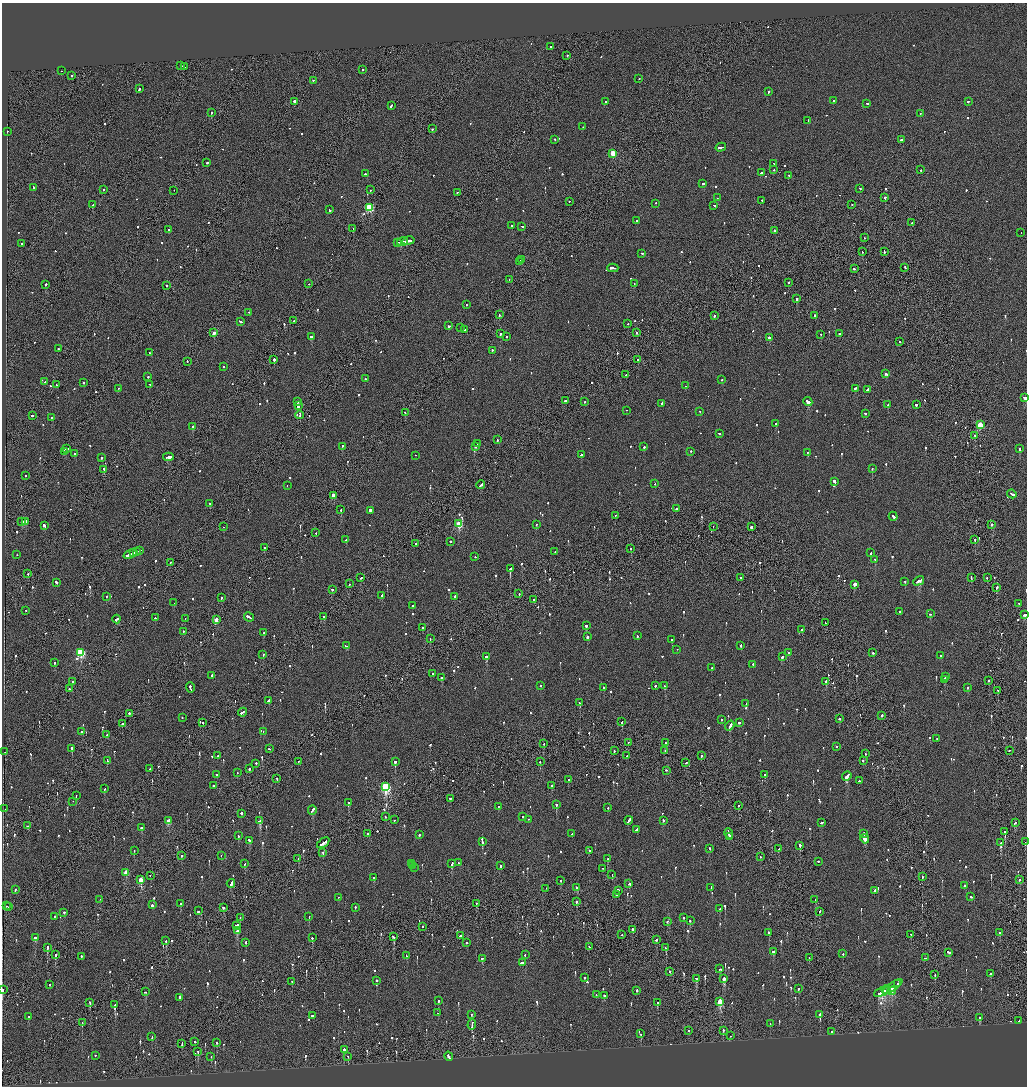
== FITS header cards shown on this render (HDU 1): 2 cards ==
NAXIS1  =                 2050
NAXIS2  =                 2168

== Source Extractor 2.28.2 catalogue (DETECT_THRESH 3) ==
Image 2050 x 2168 px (HDU 1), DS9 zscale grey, zoomed out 1/2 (1 PNG px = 2 x 2 image px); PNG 1029 x 1088 px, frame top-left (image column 2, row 2168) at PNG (2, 3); each listed source drawn as its Kron ellipse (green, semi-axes under 4 px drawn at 4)
Background -0.105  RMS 0.068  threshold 0.203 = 3 sigma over >= 5 px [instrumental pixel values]
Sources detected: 1160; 40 cannot appear on this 1/2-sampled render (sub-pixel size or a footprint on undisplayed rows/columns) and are neither listed nor drawn; of the other 1120, the 500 brightest by FLUX_AUTO listed and drawn (620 fainter detections omitted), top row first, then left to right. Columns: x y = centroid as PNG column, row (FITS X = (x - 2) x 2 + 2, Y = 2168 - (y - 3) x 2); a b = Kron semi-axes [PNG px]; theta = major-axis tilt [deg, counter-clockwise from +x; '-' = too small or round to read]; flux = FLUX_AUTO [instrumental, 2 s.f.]
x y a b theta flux
550 47 2 2 - 180
567 56 2 1 - 250
181 66 2 2 - 370
184 67 2 2 - 130
363 70 2 2 - 140
61 71 2 1 - 150
72 76 2 2 - 610
639 79 2 2 - 89
313 81 2 2 - 110
139 89 2 2 - 260
769 92 2 2 - 140
833 101 2 1 - 130
295 102 2 2 - 980
605 102 2 2 - 100
968 102 2 2 - 270
867 104 2 2 - 260
391 106 3 2 - 240
211 113 2 2 - 200
920 114 2 1 - 180
808 121 2 2 - 400
583 127 2 1 - 160
432 129 2 2 - 140
8 132 2 2 - 110
555 140 2 2 - 100
901 140 2 2 - 540
721 148 5 2 - 340
613 154 3 3 - 420
207 163 2 2 - 180
774 164 2 2 - 140
774 170 2 2 - 140
921 170 2 1 - 290
761 173 2 2 - 180
365 174 2 2 - 180
789 176 3 2 - 130
703 184 2 2 - 310
34 188 4 2 - 220
860 189 2 2 - 130
103 190 2 2 - 89
370 190 2 1 - 84
174 191 2 1 - 240
457 193 2 2 - 84
717 198 2 2 - 120
885 198 2 2 - 240
762 201 2 2 - 90
569 202 2 2 - 90
655 204 2 1 - 280
92 205 2 2 - 92
852 205 2 2 - 90
714 206 3 2 - 460
370 208 3 3 - 920
330 210 2 2 - 470
636 221 2 2 - 120
912 223 2 2 - 120
511 226 2 2 - 360
522 227 3 1 - 240
353 229 2 1 - 91
168 230 2 2 - 390
774 231 2 2 - 200
1021 233 2 2 - 320
864 238 2 2 - 91
408 241 6 2 12 410
402 242 5 2 - 470
397 243 4 1 - 270
21 244 2 2 - 140
862 252 2 2 - 180
884 252 3 1 - 160
642 254 2 2 - 150
522 260 2 2 - 270
520 262 4 2 - 400
905 267 2 2 - 110
613 268 5 2 - 410
854 269 3 2 - 170
509 280 2 1 - 200
788 283 2 1 - 150
308 284 2 2 - 95
634 284 2 2 - 620
45 285 2 2 - 290
166 286 2 2 - 170
797 299 2 2 - 430
466 305 2 1 - 88
249 313 2 1 - 90
499 315 2 1 - 120
714 316 2 2 - 170
815 316 2 2 - 130
294 321 2 1 - 88
240 322 3 2 - 360
628 324 2 2 - 130
448 326 3 2 - 160
460 328 2 2 - 84
465 330 2 2 - 94
214 333 3 2 - 120
637 333 2 1 - 110
500 334 2 2 - 300
840 334 2 2 - 170
821 335 2 1 - 86
311 337 2 2 - 1300
507 337 2 2 - 130
770 338 3 2 - 750
899 342 2 1 - 260
58 349 2 2 - 110
492 351 2 2 - 100
149 353 2 2 - 220
274 360 2 2 - 1100
638 360 2 2 - 110
187 362 2 1 - 300
223 367 2 2 - 100
886 374 2 2 - 440
626 375 2 2 - 120
148 377 2 2 - 200
365 379 2 2 - 95
722 380 2 2 - 110
45 382 2 2 - 140
83 383 2 2 - 92
57 385 2 2 - 90
150 385 2 2 - 150
686 386 2 2 - 94
118 389 2 1 - 140
855 389 4 2 - 270
867 390 4 2 - 300
1025 398 3 2 - 650
565 401 2 2 - 310
297 402 2 2 - 230
584 402 2 2 - 87
808 402 4 2 - 1800
662 404 2 2 - 100
888 405 2 2 - 94
916 405 2 2 - 340
299 406 4 2 - 240
627 411 2 1 - 350
700 412 2 1 - 150
405 413 2 2 - 94
865 414 2 2 - 130
300 415 4 1 - 300
32 416 2 2 - 470
51 418 2 2 - 84
776 424 2 2 - 87
980 425 3 3 - 620
193 427 2 2 - 350
719 434 2 2 - 160
975 436 2 2 - 110
497 440 2 2 - 160
478 444 2 2 - 120
342 447 2 2 - 150
475 447 2 2 - 340
644 447 2 2 - 130
66 449 4 2 - 270
1020 449 2 2 - 240
64 452 2 2 - 200
691 452 2 2 - 87
808 453 2 1 - 110
74 454 2 2 - 150
581 455 2 2 - 84
415 456 2 1 - 96
168 457 5 2 - 4800
102 458 2 2 - 220
872 469 2 2 - 310
104 470 3 1 - 270
25 476 2 2 - 86
834 482 4 2 - 740
655 484 2 1 - 110
481 485 4 2 - 220
287 486 2 2 - 88
1012 494 5 2 - 500
333 496 3 2 - 200
210 504 2 2 - 280
676 509 2 2 - 360
341 510 2 2 - 390
370 511 2 2 - 1100
615 516 2 1 - 83
893 517 4 2 - 370
22 522 2 2 - 190
25 522 4 2 - 310
459 524 3 3 - 570
536 525 2 2 - 130
992 525 2 2 - 240
44 526 3 2 - 1400
224 527 2 2 - 120
713 527 2 1 - 110
751 527 2 2 - 460
316 533 2 2 - 86
346 540 2 2 - 160
975 540 2 2 - 120
450 542 2 2 - 190
415 544 2 2 - 100
264 548 2 2 - 420
631 549 2 1 - 110
139 551 4 1 - 340
136 552 2 2 - 210
555 552 2 2 - 96
134 553 3 2 - 200
871 553 3 2 - 160
17 555 2 2 - 94
130 555 7 2 21 690
475 557 2 2 - 88
875 560 3 2 - 220
170 563 3 2 - 120
510 569 2 2 - 1300
28 574 2 1 - 200
361 578 2 2 - 120
740 578 2 2 - 93
971 578 3 2 - 120
987 578 2 2 - 210
919 581 6 2 29 400
905 582 2 2 - 100
56 583 3 2 - 340
349 584 2 2 - 96
854 585 2 2 - 6600
997 588 2 2 - 430
332 590 3 2 - 180
519 594 2 2 - 91
382 596 3 2 - 640
106 597 2 2 - 89
454 597 3 2 - 160
221 598 3 2 - 120
534 600 2 1 - 100
174 603 2 1 - 130
1019 604 2 2 - 85
412 606 2 2 - 310
26 611 2 2 - 95
900 612 2 2 - 170
930 614 2 2 - 270
1024 615 3 2 - 260
249 617 5 2 - 430
323 617 3 1 - 530
155 618 2 2 - 150
116 619 4 2 - 440
185 619 2 2 - 140
216 620 3 2 - 190
825 623 2 1 - 110
586 626 2 2 - 760
422 628 2 2 - 270
802 630 3 2 - 120
183 632 2 2 - 130
264 633 2 2 - 280
637 636 2 2 - 110
587 637 2 2 - 740
430 639 2 1 - 390
672 640 2 2 - 90
346 646 4 2 - 210
741 646 2 2 - 170
677 650 2 1 - 160
81 653 3 3 - 1200
789 653 2 2 - 120
873 653 2 2 - 130
263 655 2 2 - 110
941 656 2 1 - 250
486 657 3 2 - 830
782 657 3 2 - 200
54 663 2 2 - 110
753 665 2 2 - 160
712 668 3 2 - 120
433 674 2 2 - 120
212 676 3 2 - 220
945 677 3 1 - 200
441 678 2 2 - 590
945 680 3 2 - 190
989 681 2 2 - 260
72 682 2 2 - 520
826 682 2 2 - 450
540 686 2 2 - 110
655 686 2 2 - 390
665 686 2 2 - 110
190 688 5 2 - 480
603 688 2 2 - 140
968 688 2 2 - 100
69 689 2 1 - 100
998 691 2 2 - 87
269 701 4 2 - 240
579 703 3 2 - 200
746 704 2 2 - 110
243 713 5 2 - 420
129 714 2 2 - 570
882 716 2 2 - 440
182 718 2 2 - 140
839 719 2 2 - 160
721 720 2 2 - 190
622 722 2 2 - 95
203 723 2 2 - 230
739 723 2 2 - 90
122 724 2 2 - 120
730 726 5 2 - 420
82 732 3 2 - 200
263 732 2 1 - 88
107 735 2 1 - 160
937 739 2 2 - 99
628 743 2 1 - 86
666 743 3 2 - 190
544 744 2 1 - 100
837 747 2 2 - 200
72 749 2 2 - 380
269 749 2 2 - 100
614 751 2 1 - 180
665 751 2 2 - 110
1009 751 2 2 - 98
5 752 2 2 - 85
865 754 2 2 - 120
217 756 2 2 - 110
627 756 2 1 - 120
701 756 3 2 - 140
107 761 4 2 - 170
863 761 2 2 - 100
298 762 2 2 - 84
395 762 2 2 - 700
540 762 2 2 - 170
256 763 2 2 - 130
686 763 2 1 - 290
150 769 2 2 - 220
249 769 2 2 - 140
666 771 2 2 - 130
237 773 2 2 - 120
217 775 2 2 - 84
765 775 2 2 - 310
847 777 5 2 - 660
277 779 3 2 - 110
568 780 2 1 - 110
859 781 2 2 - 150
213 786 2 2 - 260
552 786 2 2 - 710
386 787 4 3 - 1700
105 789 2 2 - 88
76 796 3 2 - 150
450 799 2 2 - 180
73 802 2 1 - 190
348 803 2 2 - 470
556 805 2 2 - 300
738 806 2 2 - 84
498 807 2 2 - 150
607 808 2 2 - 85
5 809 2 2 - 130
312 810 5 2 - 300
241 814 2 2 - 710
385 817 2 1 - 94
522 817 2 2 - 120
394 820 2 2 - 95
528 820 2 1 - 120
168 821 3 2 - 320
260 821 4 2 - 750
629 821 4 2 - 490
663 821 3 2 - 160
821 823 3 2 - 130
1015 823 3 2 - 140
28 826 3 2 - 260
142 828 3 2 - 110
637 830 4 2 - 340
1005 832 3 2 - 130
367 834 2 1 - 200
572 834 2 2 - 110
729 834 5 2 - 360
864 834 3 2 - 250
419 835 2 2 - 97
238 836 2 2 - 150
730 837 2 2 - 160
865 839 5 2 - 920
249 841 4 2 - 230
482 842 4 2 - 330
1025 842 2 1 - 240
323 843 7 2 36 530
1001 843 2 1 - 240
800 846 2 2 - 440
710 849 2 2 - 99
778 849 2 1 - 110
134 851 2 2 - 84
590 851 2 1 - 90
323 853 2 2 - 89
181 856 2 2 - 340
221 856 2 1 - 110
760 857 2 1 - 140
298 859 2 1 - 90
607 859 2 2 - 120
818 862 2 1 - 230
459 863 3 2 - 200
244 864 2 2 - 100
411 864 2 2 - 210
452 864 3 2 - 360
413 866 2 1 - 83
501 866 2 2 - 180
414 868 2 1 - 100
603 869 2 2 - 84
126 873 3 2 - 290
612 875 2 2 - 380
150 876 2 2 - 88
922 877 3 2 - 88
374 878 2 2 - 99
141 880 4 2 - 380
1019 880 2 2 - 140
560 881 2 2 - 140
231 884 4 2 - 450
629 884 3 2 - 110
964 886 2 2 - 220
577 888 2 2 - 500
711 888 2 2 - 91
546 889 2 2 - 100
15 890 2 2 - 170
618 891 3 2 - 210
874 891 2 2 - 190
616 895 3 2 - 110
971 897 2 2 - 150
338 898 2 2 - 130
100 900 2 1 - 110
815 900 3 2 - 180
576 902 2 2 - 310
180 904 2 2 - 140
476 904 2 2 - 150
152 905 2 2 - 540
6 906 2 1 - 450
8 907 2 2 - 100
223 908 3 2 - 310
355 908 2 2 - 110
720 909 2 2 - 86
198 911 3 2 - 130
819 912 2 2 - 160
64 913 2 2 - 130
55 917 2 2 - 100
309 917 2 2 - 230
240 918 2 1 - 270
683 918 2 2 - 100
690 921 2 2 - 130
667 922 2 2 - 84
236 926 4 2 - 430
423 927 2 1 - 90
632 930 2 2 - 550
237 931 3 2 - 170
769 933 4 2 - 160
1000 933 2 2 - 190
622 935 2 1 - 320
911 935 2 1 - 180
460 936 3 2 - 140
393 937 3 2 - 290
35 938 3 2 - 160
312 938 2 2 - 370
656 940 3 2 - 130
166 941 2 2 - 200
246 943 2 2 - 160
466 943 2 2 - 100
589 947 2 2 - 150
47 948 2 2 - 920
666 948 2 2 - 120
773 952 3 2 - 270
949 953 3 2 - 160
843 954 2 2 - 400
55 955 2 2 - 380
525 955 2 2 - 99
406 956 3 2 - 88
81 957 2 2 - 320
809 958 2 2 - 87
925 958 2 2 - 220
482 959 3 2 - 99
522 963 3 2 - 2800
720 969 3 2 - 270
670 972 2 2 - 100
990 974 2 2 - 91
935 975 2 1 - 130
584 978 2 2 - 270
696 979 3 2 - 310
724 979 3 3 - 400
376 981 2 2 - 550
292 982 2 1 - 96
898 984 2 2 - 150
50 985 2 2 - 84
893 987 11 3 34 1000
798 989 2 2 - 180
3 990 2 2 - 98
886 990 5 1 - 440
637 991 2 2 - 290
892 991 4 3 - 140
145 992 2 2 - 110
881 992 8 2 26 840
596 995 2 2 - 86
604 996 2 2 - 120
180 998 4 2 - 290
439 1001 2 2 - 210
720 1002 4 2 - 540
90 1003 3 2 - 120
657 1003 3 2 - 410
115 1005 3 2 - 740
438 1013 2 2 - 89
471 1015 3 2 - 98
820 1015 2 2 - 640
312 1016 2 2 - 580
28 1017 2 2 - 410
979 1018 2 2 - 280
1019 1021 4 1 - 230
82 1023 2 2 - 130
770 1024 2 1 - 330
472 1025 5 2 - 380
689 1031 2 2 - 110
723 1031 2 2 - 150
832 1032 2 2 - 730
641 1034 2 2 - 120
730 1036 2 1 - 85
152 1037 3 1 - 210
195 1042 2 1 - 700
216 1043 2 2 - 190
182 1044 3 1 - 160
344 1050 2 2 - 1800
198 1052 3 2 - 270
95 1056 2 2 - 94
211 1057 2 1 - 150
348 1057 2 1 - 110
449 1057 5 2 - 250
At the frame edge (FLAGS 8, measured only in part): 4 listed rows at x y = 1025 398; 1024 615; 1025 842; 3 990
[620 fainter detections neither listed nor drawn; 40 sub-pixel or undisplayed-footprint detections neither listed nor drawn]